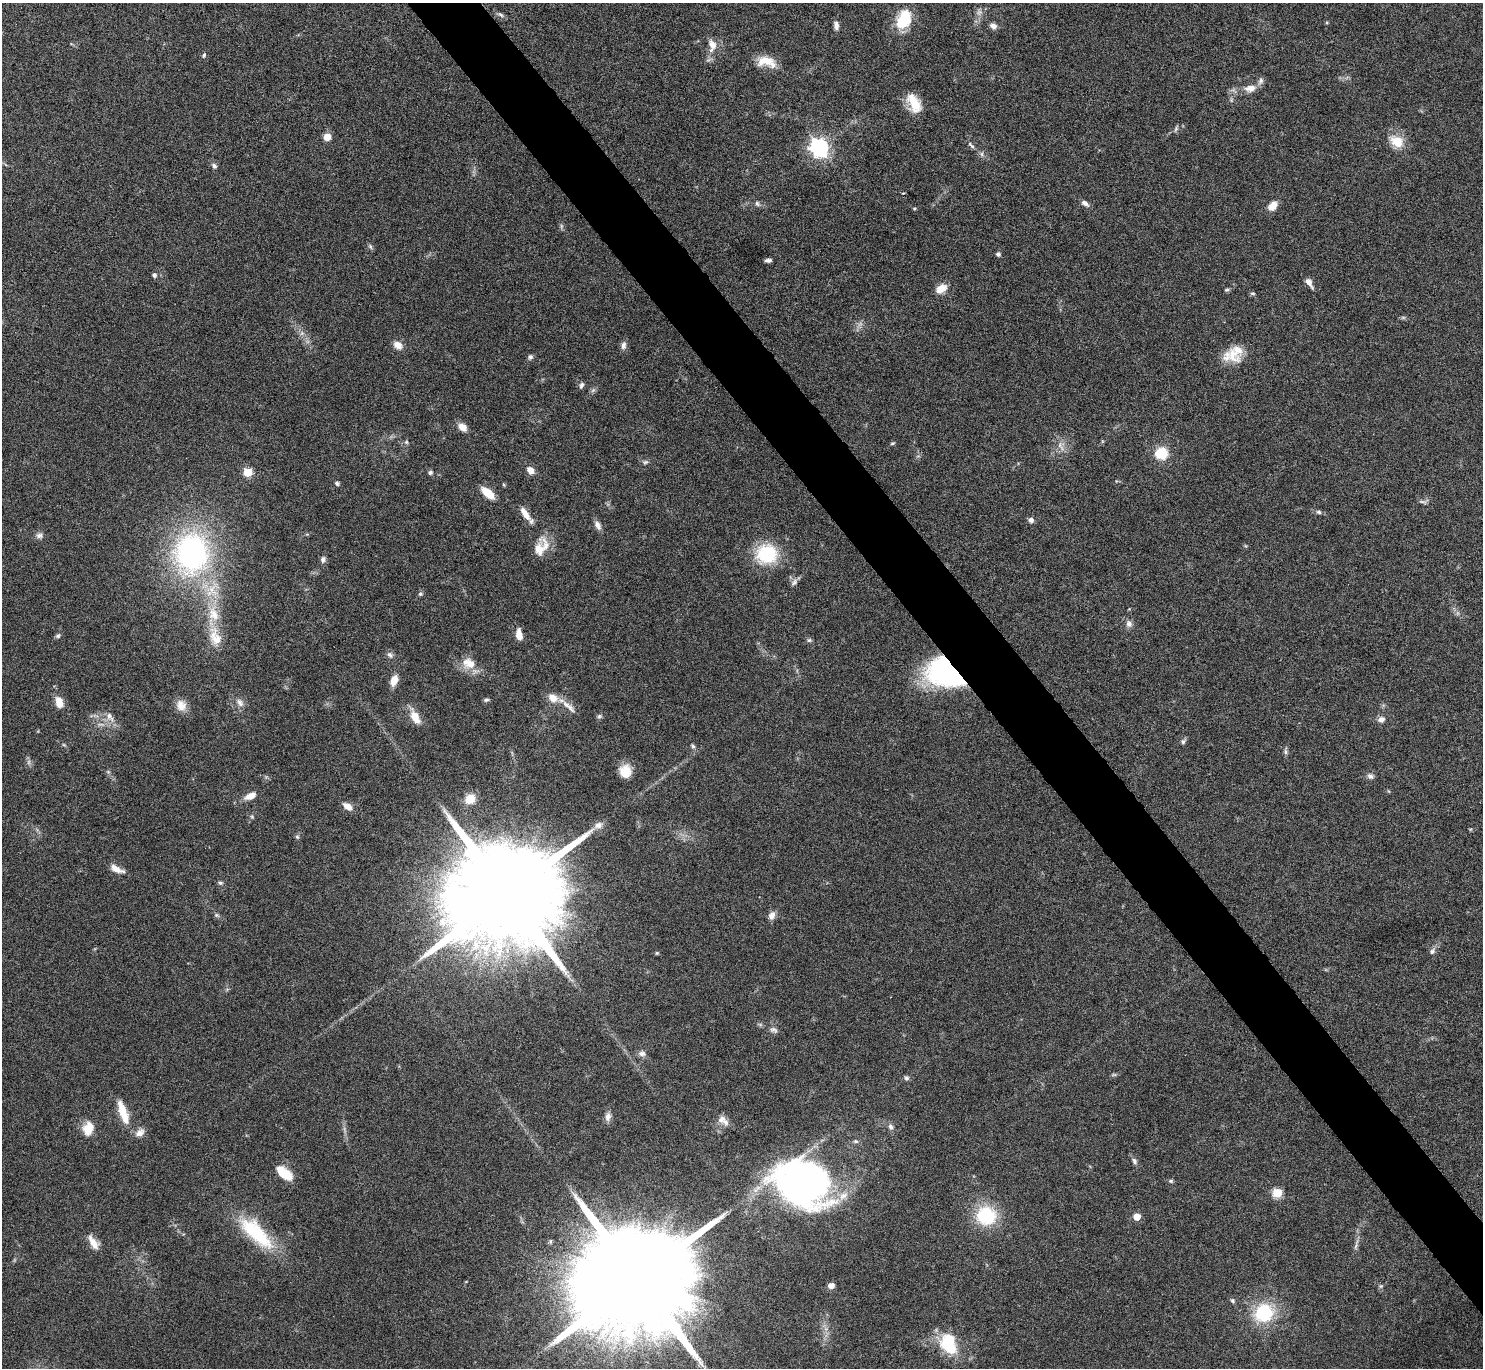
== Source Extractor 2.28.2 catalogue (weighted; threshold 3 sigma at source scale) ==
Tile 6 of 4 x 4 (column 2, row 2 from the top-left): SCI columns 1482-2962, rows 2893-4258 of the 5928 x 5923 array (HDU 1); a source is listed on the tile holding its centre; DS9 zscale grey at full resolution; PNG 1485 x 1370 px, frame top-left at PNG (2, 3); no overlay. Shown black and unused: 5% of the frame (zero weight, under 4 of 8 exposures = <1% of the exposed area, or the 3 px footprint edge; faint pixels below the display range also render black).
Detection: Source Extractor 2.28.2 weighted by HDU 2 'WHT'; one run over the whole footprint, this tile lists its part. Background 0.0656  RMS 0.005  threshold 0.0205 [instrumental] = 3 sigma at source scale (4.09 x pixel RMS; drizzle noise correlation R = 1.36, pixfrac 0.8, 0.05/0.05 arcsec/px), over >= 5 px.
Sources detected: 136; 6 too faint to see at this stretch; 1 inside a brighter object's white glare — not listed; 6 inside a brighter listed object's ellipse — not listed separately; the other 123 listed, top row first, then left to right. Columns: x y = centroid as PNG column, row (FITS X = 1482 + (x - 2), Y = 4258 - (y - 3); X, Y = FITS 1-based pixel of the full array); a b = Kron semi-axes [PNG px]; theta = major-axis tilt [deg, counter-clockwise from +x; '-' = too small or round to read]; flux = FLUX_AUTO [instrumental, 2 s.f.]
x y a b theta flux
979 12 10 9 - 2.3
500 15 10 5 -29 1.3
904 19 25 17 67 16
836 25 10 6 -86 2.3
993 26 9 6 -21 2.4
712 45 19 11 -86 5.5
204 55 7 5 66 0.92
766 62 24 12 -12 8.3
1250 88 15 9 8 4.7
914 103 22 13 -64 11
1176 129 9 4 67 0.92
327 137 6 6 - 5.6
1396 141 20 14 -28 8.9
971 145 13 5 -48 1.5
819 147 7 7 - 220
982 154 7 4 -90 0.97
214 166 9 6 -55 1.4
1085 203 10 6 -32 2
757 204 8 6 -53 1.4
1273 206 10 7 46 5.6
914 208 4 4 - 0.51
561 226 8 4 82 0.85
370 246 8 5 -63 0.94
998 254 6 5 - 1.1
768 260 6 4 4 1.5
154 275 5 5 - 1.4
1309 283 13 6 -59 2.7
941 289 15 10 32 4.9
1227 290 7 4 10 0.8
1253 293 6 5 - 0.73
398 345 12 9 -31 3.6
623 345 10 7 80 2.1
1233 354 28 16 -57 8.3
530 357 7 6 - 1.2
581 385 9 6 66 1.3
463 427 10 7 -41 4.4
406 442 6 6 - 0.83
892 443 6 4 20 0.64
1060 446 16 6 -64 3.3
1161 453 12 11 - 14
645 462 9 5 10 1.1
530 470 9 7 -45 3.5
247 472 5 5 - 18
430 472 6 5 - 1.1
337 483 6 5 - 0.95
488 493 15 7 -41 9.3
1423 502 14 6 2 1.4
1319 512 7 5 -17 1.1
525 513 19 7 -55 4.9
1031 520 6 6 - 1.8
598 525 12 6 -59 2.4
39 535 9 8 - 1.9
539 549 32 13 75 7.4
192 553 41 35 88 110
767 554 19 17 18 32
323 559 8 7 - 1.5
794 582 11 7 54 1.9
420 594 7 5 0 0.85
213 614 25 15 -75 14
1129 624 9 8 - 2.2
519 635 11 6 -82 5
58 636 7 6 - 0.98
809 640 7 5 3 0.94
390 655 10 7 -49 1.6
469 663 18 13 -14 8
948 672 33 22 -20 130
394 680 10 7 65 5.7
553 698 14 11 -30 5.3
486 700 6 5 - 0.93
59 702 13 9 -74 5.5
240 702 12 8 -52 2.7
181 705 15 13 -65 4.9
569 706 28 7 -43 4.1
599 716 7 6 - 0.93
110 717 15 8 -58 3.6
415 717 20 10 -63 6
1381 719 9 8 - 2.4
1183 741 8 6 46 1.1
64 745 6 3 -18 0.6
693 746 7 5 -52 0.99
1286 751 11 4 -88 1.2
625 771 13 12 - 9
1370 776 9 7 -21 1.7
250 796 15 7 25 4.6
470 799 11 9 40 7
347 806 11 7 -34 3.9
252 817 6 5 - 0.7
598 825 12 8 20 3
297 837 7 5 -67 0.82
117 869 18 7 -25 4.2
220 883 7 5 -2 0.97
506 894 35 22 32 22000
217 915 7 5 -20 0.93
772 915 10 8 69 2.8
1432 951 9 7 42 1.7
657 953 5 4 - 0.51
774 1030 12 7 -27 1.9
642 1054 10 8 -4 2.1
1114 1075 8 4 8 0.74
906 1078 7 6 - 1.1
123 1112 29 9 -71 11
608 1117 10 7 82 2.6
721 1119 12 9 48 3.1
890 1127 9 7 -75 1.7
88 1128 17 13 77 7.1
140 1133 13 9 44 3.3
856 1141 7 5 -2 1.1
1134 1161 9 6 -67 1.5
284 1173 19 10 -39 10
1171 1181 6 5 - 0.79
803 1183 58 44 -23 180
1277 1193 5 5 - 24
986 1216 20 19 - 29
1137 1217 5 5 - 8
256 1233 50 18 -44 32
93 1242 20 8 -57 4.7
1356 1244 19 4 77 2.2
637 1279 38 23 33 26000
831 1286 5 5 - 4.1
1381 1286 6 5 - 0.81
1232 1301 7 5 -46 0.94
1264 1313 22 21 - 28
949 1347 21 12 -28 17
Overlapping masked pixels (flux is a lower limit): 1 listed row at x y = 948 672